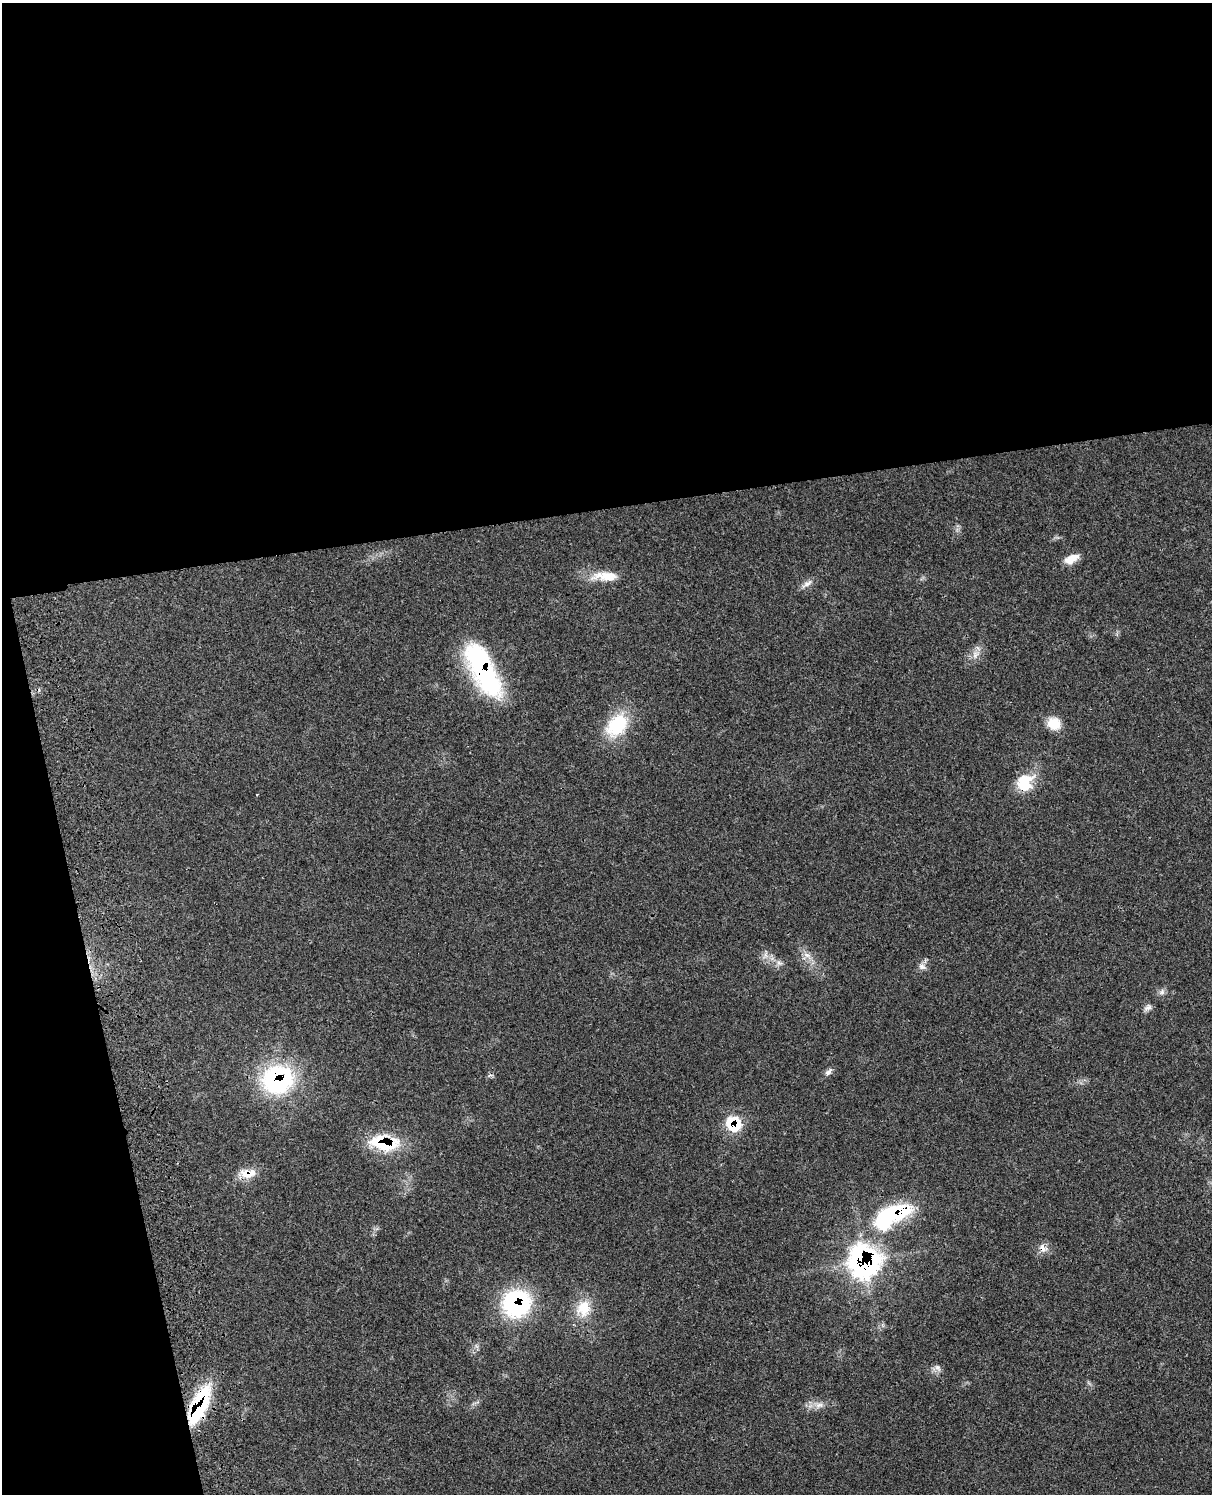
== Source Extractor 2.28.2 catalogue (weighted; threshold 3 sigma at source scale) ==
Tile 1 of 4 x 3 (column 1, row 1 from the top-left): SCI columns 124-1333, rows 3268-4759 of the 5077 x 4925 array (HDU 1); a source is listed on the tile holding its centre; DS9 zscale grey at full resolution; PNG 1214 x 1496 px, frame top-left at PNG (2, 3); no overlay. Shown black and unused: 39% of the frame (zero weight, under 3 of 4 exposures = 6% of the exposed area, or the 3 px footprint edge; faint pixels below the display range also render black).
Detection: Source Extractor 2.28.2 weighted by HDU 2 'WHT'; one run over the whole footprint, this tile lists its part. Background 0.0987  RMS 0.0063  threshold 0.0285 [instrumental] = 3 sigma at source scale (4.5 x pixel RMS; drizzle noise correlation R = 1.50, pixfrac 1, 0.05/0.05 arcsec/px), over >= 5 px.
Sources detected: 28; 1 inside a brighter listed object's ellipse — not listed separately; the other 27 listed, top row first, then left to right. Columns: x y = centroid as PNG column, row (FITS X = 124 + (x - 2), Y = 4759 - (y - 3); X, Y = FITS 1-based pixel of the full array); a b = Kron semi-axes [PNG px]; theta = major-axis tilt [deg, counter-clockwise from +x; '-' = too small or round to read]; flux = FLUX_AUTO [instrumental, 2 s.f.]
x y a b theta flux
1071 559 18 9 28 7.9
605 576 39 12 0 14
807 584 17 7 32 3.6
975 655 10 6 49 3.3
483 670 64 24 -63 97
1054 723 16 14 -34 10
617 725 34 22 51 32
1025 782 22 19 56 19
765 955 11 5 61 2.6
807 955 10 6 -35 3.2
779 963 8 5 -31 2
922 966 10 8 -42 3.1
1162 992 8 6 88 2.1
1148 1008 12 7 37 2.5
828 1072 12 6 44 2.3
278 1079 38 33 10 76
733 1124 18 16 -46 21
384 1143 31 15 -8 38
248 1173 24 12 5 9.6
897 1213 49 19 14 48
1043 1248 14 9 -31 4.4
864 1262 23 22 - 170
516 1303 30 29 - 69
583 1308 22 19 84 16
938 1368 11 7 -57 2.6
199 1405 41 15 67 56
819 1405 13 8 6 4.3
Overlapping masked pixels (flux is a lower limit): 11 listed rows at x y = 483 670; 1025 782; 278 1079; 733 1124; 384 1143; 248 1173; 897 1213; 1043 1248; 864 1262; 516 1303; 199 1405